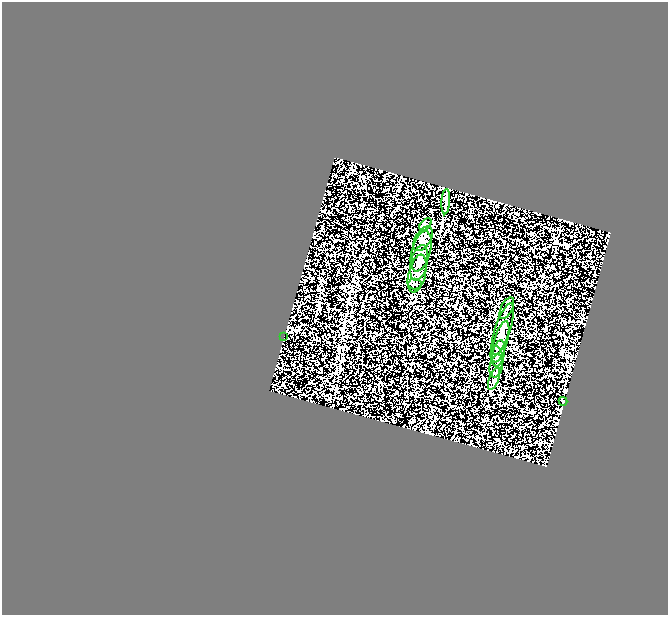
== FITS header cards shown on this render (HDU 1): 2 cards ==
NAXIS1  =                  666
NAXIS2  =                  613

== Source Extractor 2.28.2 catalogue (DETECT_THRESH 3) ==
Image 666 x 613 px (HDU 1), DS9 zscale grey, 1 PNG px = 1 image px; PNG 670 x 617 px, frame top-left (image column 1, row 613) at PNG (2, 2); each listed source drawn as its Kron ellipse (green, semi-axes under 4 px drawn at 4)
Background 1.12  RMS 1.3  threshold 3.84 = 3 sigma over >= 5 px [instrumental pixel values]
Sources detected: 16; all 16 listed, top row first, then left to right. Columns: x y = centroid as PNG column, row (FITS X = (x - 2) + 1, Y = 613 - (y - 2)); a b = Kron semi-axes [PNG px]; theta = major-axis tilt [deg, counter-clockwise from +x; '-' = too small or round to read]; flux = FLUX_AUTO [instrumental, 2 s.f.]
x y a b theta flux
446 202 12 4 87 260
426 225 7 4 47 170
423 239 14 7 57 540
421 251 21 9 75 800
419 263 18 8 77 630
417 273 19 8 76 670
415 284 7 5 0 170
507 308 12 5 64 300
503 329 27 7 72 900
284 336 2 2 - 500
501 342 21 6 74 660
499 353 13 6 79 380
497 357 12 6 -79 390
496 366 12 6 77 400
494 379 11 4 69 250
563 401 4 2 - 55